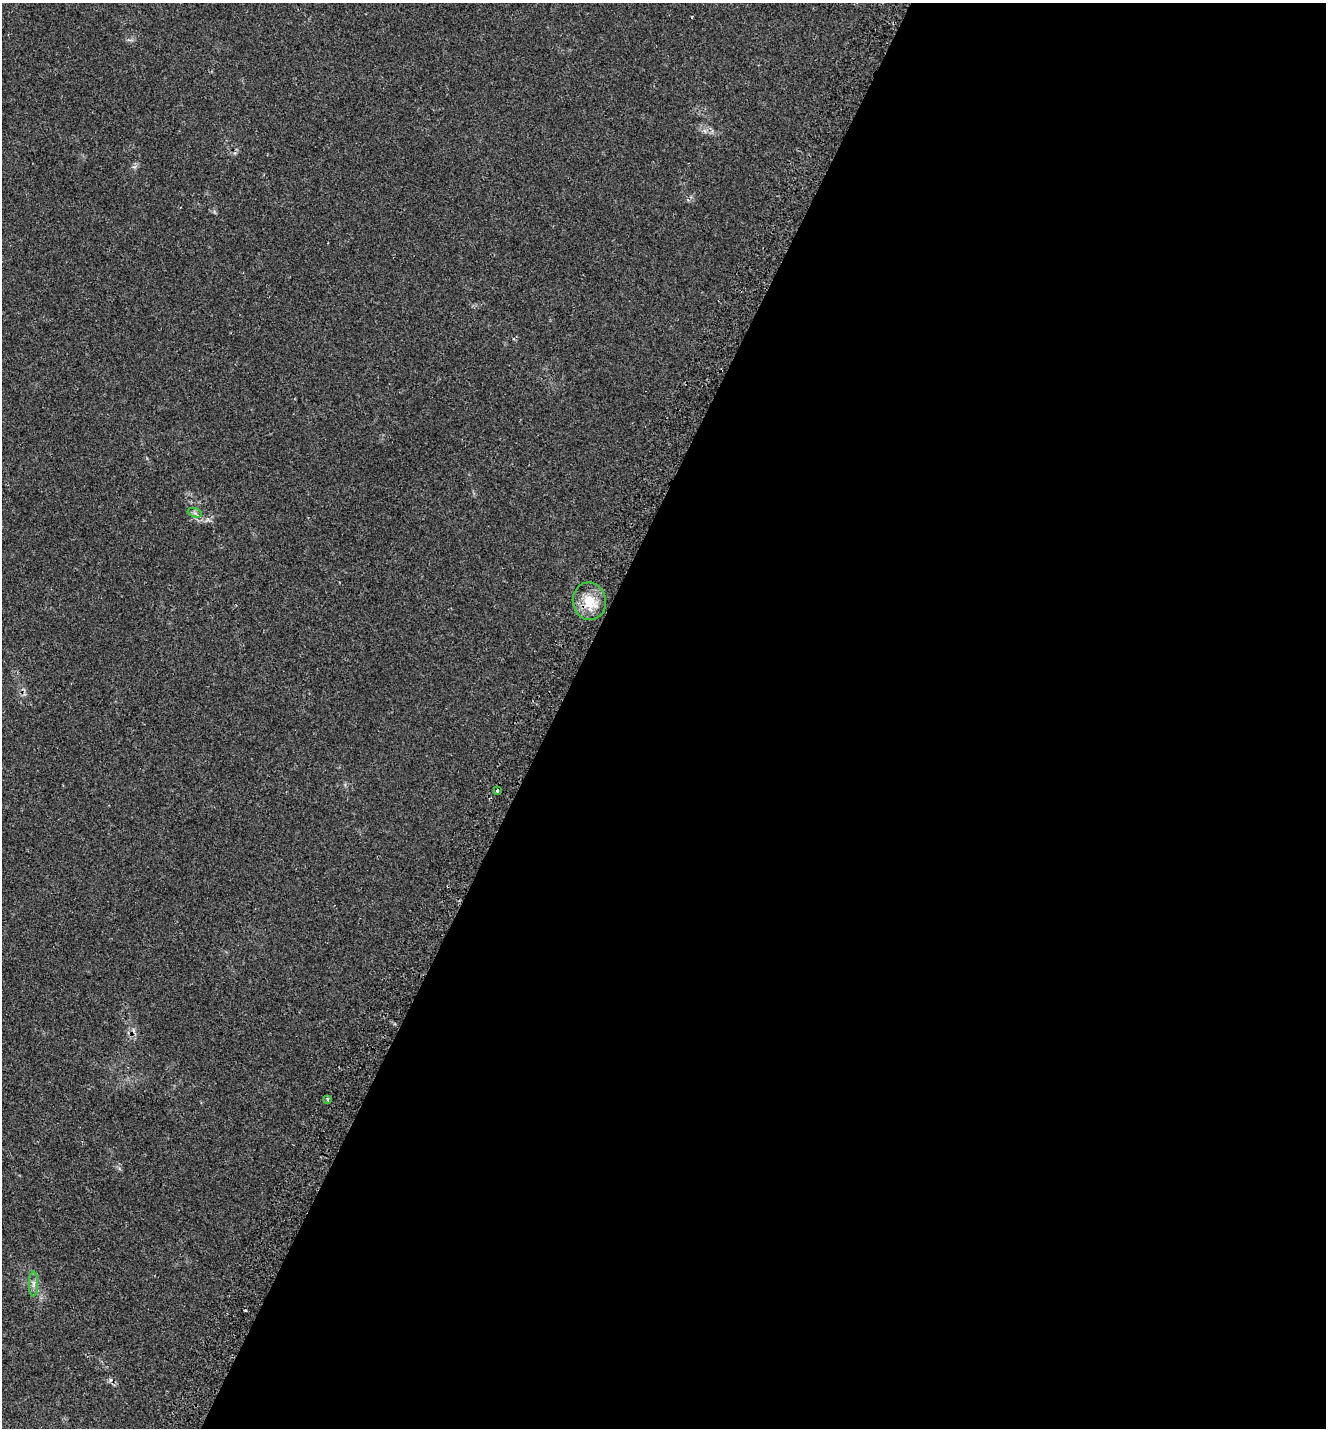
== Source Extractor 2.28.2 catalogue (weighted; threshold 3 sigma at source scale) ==
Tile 12 of 4 x 4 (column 4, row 3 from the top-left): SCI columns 4362-5685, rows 1475-2900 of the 5847 x 5836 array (HDU 1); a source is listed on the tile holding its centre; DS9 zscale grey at full resolution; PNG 1328 x 1430 px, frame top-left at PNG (2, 3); each listed source drawn as its Kron ellipse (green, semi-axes under 4 px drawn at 4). Shown black and unused: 58% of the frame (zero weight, under 2 of 3 exposures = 3% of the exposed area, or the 3 px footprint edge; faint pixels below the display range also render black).
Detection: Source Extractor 2.28.2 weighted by HDU 2 'WHT'; one run over the whole footprint, this tile lists its part. Background 0.0577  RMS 0.0057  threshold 0.0259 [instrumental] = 3 sigma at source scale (4.5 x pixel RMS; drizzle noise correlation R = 1.50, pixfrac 1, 0.05/0.05 arcsec/px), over >= 5 px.
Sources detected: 6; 1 cosmic-ray / hot-pixel residue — neither listed nor drawn; the other 5 listed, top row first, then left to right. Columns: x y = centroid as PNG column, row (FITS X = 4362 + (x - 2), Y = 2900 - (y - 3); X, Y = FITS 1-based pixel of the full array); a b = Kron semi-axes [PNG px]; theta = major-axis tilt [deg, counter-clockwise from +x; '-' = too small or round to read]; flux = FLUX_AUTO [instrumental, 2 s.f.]
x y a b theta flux
195 513 7 4 -18 1.5
589 601 19 16 -80 13
497 791 3 3 - 1
328 1100 4 3 - 0.89
33 1284 12 4 90 2.2